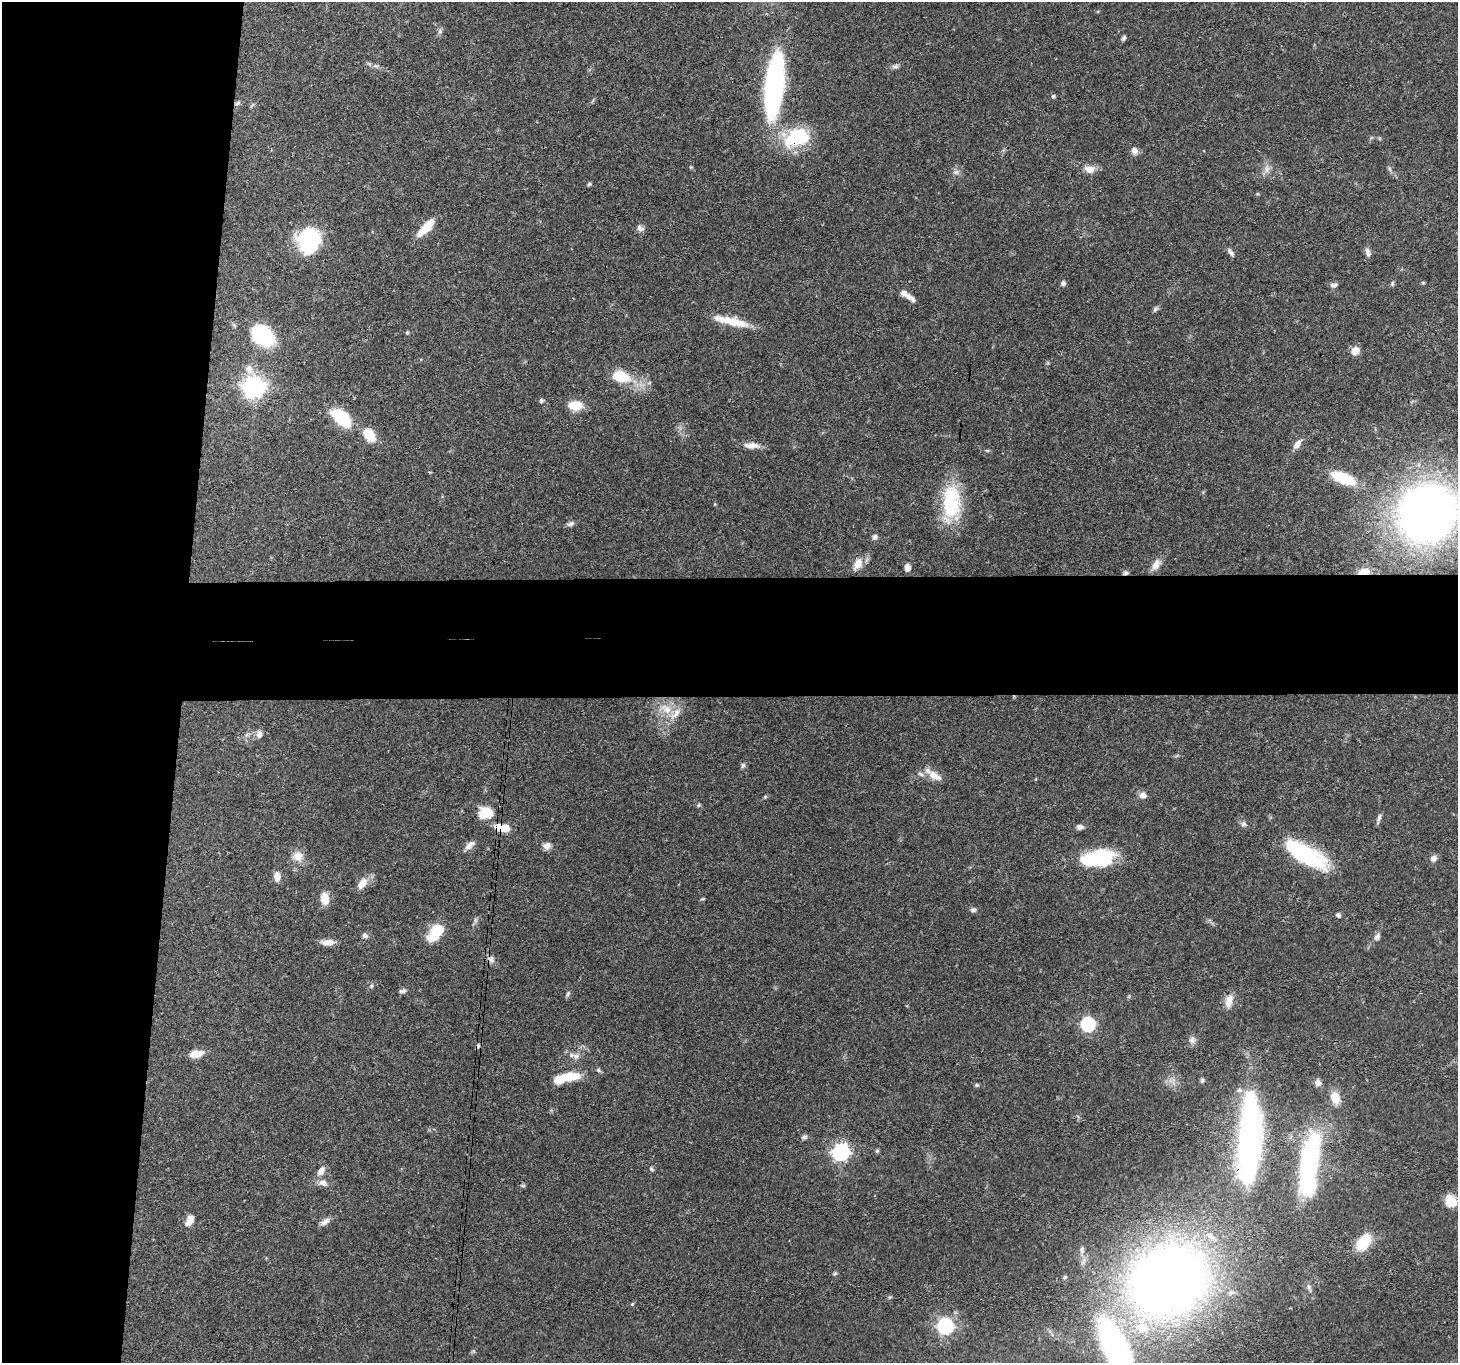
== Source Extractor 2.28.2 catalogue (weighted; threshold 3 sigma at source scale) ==
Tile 4 of 3 x 3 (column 1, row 2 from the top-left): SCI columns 6-1461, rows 1517-2877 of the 4380 x 4454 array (HDU 1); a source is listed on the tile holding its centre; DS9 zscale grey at full resolution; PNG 1460 x 1365 px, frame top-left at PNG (2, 2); no overlay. Shown black and unused: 20% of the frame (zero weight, under 3 of 4 exposures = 6% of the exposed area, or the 3 px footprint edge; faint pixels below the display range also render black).
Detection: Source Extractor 2.28.2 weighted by HDU 2 'WHT'; one run over the whole footprint, this tile lists its part. Background 0.0815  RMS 0.0035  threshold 0.0158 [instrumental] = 3 sigma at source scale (4.5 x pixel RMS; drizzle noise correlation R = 1.50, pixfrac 1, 0.05/0.05 arcsec/px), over >= 5 px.
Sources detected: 125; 3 inside a brighter object's white glare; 1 cosmic-ray / hot-pixel residue — not listed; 6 inside a brighter listed object's ellipse — not listed separately; the other 115 listed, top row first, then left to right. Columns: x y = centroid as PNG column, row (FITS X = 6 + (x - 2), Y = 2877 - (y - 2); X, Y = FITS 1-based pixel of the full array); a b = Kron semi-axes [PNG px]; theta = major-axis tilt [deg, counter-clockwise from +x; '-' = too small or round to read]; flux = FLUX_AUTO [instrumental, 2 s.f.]
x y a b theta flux
440 31 7 6 - 0.83
1124 38 7 5 60 0.76
375 66 10 4 0 0.94
895 66 10 5 5 1
774 85 47 12 84 120
1053 96 5 5 - 0.58
238 103 8 5 28 0.81
797 138 34 22 19 21
1134 151 10 8 -65 1.9
691 167 5 4 - 0.47
1089 169 13 9 -9 3.1
1267 169 12 9 83 2.2
1389 169 8 3 -71 0.63
956 172 8 6 0 1.1
589 184 6 5 - 0.53
425 228 25 9 47 7.1
640 228 11 7 -31 1.4
309 240 23 22 - 30
1231 252 11 5 -59 1.1
1368 252 11 6 -73 1.5
1063 283 5 5 - 1.1
1423 283 5 4 - 0.42
1392 284 7 5 77 0.62
1334 285 10 5 11 1.1
904 293 10 7 -29 2
1155 309 8 5 51 0.77
731 321 41 8 -13 9.6
407 332 5 4 - 0.44
263 335 20 14 -38 38
1355 351 6 5 - 8.2
249 369 13 9 -69 2.7
621 376 21 12 -16 12
254 386 8 8 - 250
541 400 5 5 - 0.68
575 405 16 10 0 6.2
341 418 19 10 -42 23
369 435 17 10 -54 6.7
1297 444 13 7 54 2.6
752 445 19 7 -4 3.2
1343 478 28 12 -22 12
951 502 42 21 90 23
715 504 4 3 - 0.31
1427 513 34 32 44 370
571 524 10 6 23 1.1
875 537 7 7 - 1.1
858 564 15 10 66 4
1156 565 16 8 59 3
907 567 7 5 85 2.6
1364 571 17 8 4 4.5
1125 573 7 6 - 0.84
666 709 19 11 -31 6
259 734 11 8 81 1.7
743 765 7 5 73 0.77
935 776 22 9 -31 4
1143 795 8 7 - 2.1
765 797 5 4 - 0.48
698 805 6 5 - 0.52
485 813 16 12 -6 8.1
1379 818 14 4 75 1.1
1244 824 7 7 - 1
1080 827 7 5 0 1.5
504 828 12 9 4 4.9
469 845 15 7 40 2
547 846 10 9 - 1.8
1304 854 56 19 -29 31
298 856 15 13 11 3.9
1102 858 31 18 -2 21
1433 858 8 7 - 1.7
277 876 10 7 -89 2.8
362 884 15 8 50 3.9
325 898 13 8 -85 5.2
703 899 7 3 8 0.39
973 910 7 6 - 0.93
1338 915 6 5 - 0.86
475 920 6 5 - 0.77
436 932 20 11 53 12
365 936 8 6 -13 1
1377 936 10 6 54 1.3
328 942 14 6 3 3.4
491 959 9 9 - 1.6
371 986 7 5 61 0.69
402 991 10 5 5 0.86
568 994 9 5 59 0.7
1229 1001 17 9 73 3.6
1088 1024 7 6 - 62
1192 1040 11 9 -76 1.7
199 1053 16 8 34 2.6
576 1056 10 8 -1 1.7
567 1077 32 10 13 11
1202 1080 6 5 - 0.7
1318 1083 8 7 - 1.6
977 1085 6 4 21 0.52
1335 1097 13 10 -74 5.5
804 1137 9 6 16 0.89
1250 1139 78 20 86 120
877 1151 6 4 68 0.55
841 1152 7 7 - 130
1306 1168 58 21 -88 50
651 1169 7 5 -43 0.57
321 1171 12 7 58 2.5
323 1183 12 8 -23 2.2
523 1185 6 5 - 0.57
1451 1200 15 12 -50 5.7
190 1220 12 7 62 3.6
325 1222 14 7 31 1.9
1210 1236 16 7 -38 2.6
1363 1242 19 12 53 11
1082 1249 9 7 90 1.2
835 1274 6 4 34 0.54
1065 1277 6 4 46 0.5
1168 1282 51 41 32 480
1309 1287 10 5 -74 1.1
632 1304 5 4 - 0.42
945 1326 7 7 - 97
1115 1348 77 29 -66 82
Overlapping masked pixels (flux is a lower limit): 7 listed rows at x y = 797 138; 309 240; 951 502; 1364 571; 1125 573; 504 828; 1250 1139
Isophote crosses this tile's border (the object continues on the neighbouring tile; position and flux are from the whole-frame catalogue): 3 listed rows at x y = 1427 513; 1168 1282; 1115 1348